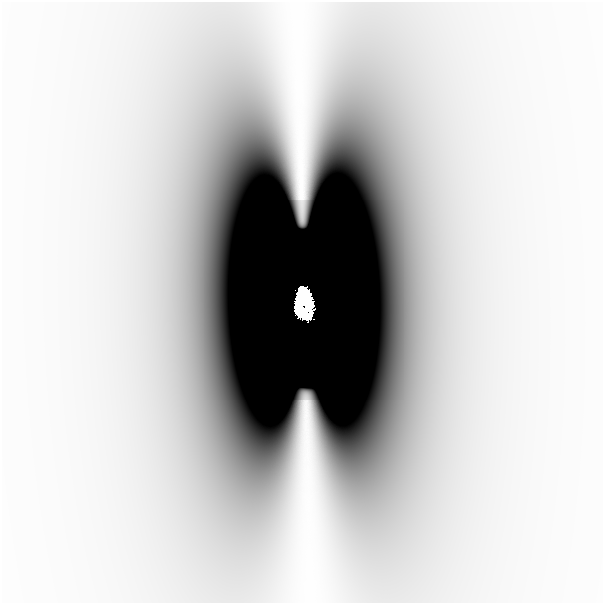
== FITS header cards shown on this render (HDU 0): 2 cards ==
NAXIS1  =                  601
NAXIS2  =                  601

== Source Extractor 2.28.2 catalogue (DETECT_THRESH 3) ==
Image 601 x 601 px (HDU 0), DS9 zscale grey, 1 PNG px = 1 image px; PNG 605 x 605 px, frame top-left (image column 1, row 601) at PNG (2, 2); no overlay
Background -8.51e-10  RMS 2.6e-10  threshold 7.74e-10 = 3 sigma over >= 5 px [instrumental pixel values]
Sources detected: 3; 2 with non-positive FLUX_AUTO (blend fragments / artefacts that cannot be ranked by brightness) are not listed; the other 1 listed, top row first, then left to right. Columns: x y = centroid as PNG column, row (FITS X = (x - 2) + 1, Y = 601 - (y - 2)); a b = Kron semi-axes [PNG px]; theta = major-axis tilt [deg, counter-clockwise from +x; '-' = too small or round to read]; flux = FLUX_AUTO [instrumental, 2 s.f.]
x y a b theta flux
304 301 25 12 -87 12
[2 non-positive-flux detections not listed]